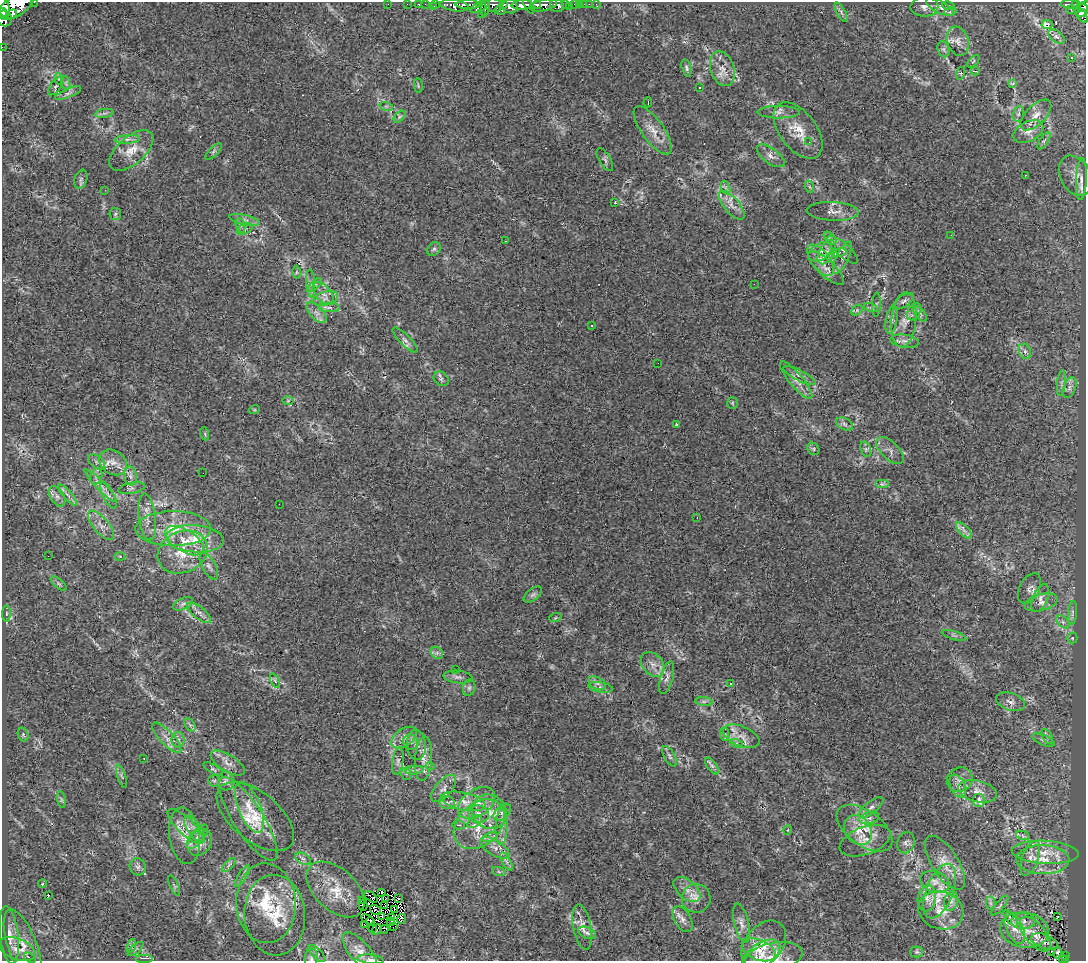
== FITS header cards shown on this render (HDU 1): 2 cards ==
NAXIS1  =                 1084
NAXIS2  =                  959

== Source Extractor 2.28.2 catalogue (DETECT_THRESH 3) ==
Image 1084 x 959 px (HDU 1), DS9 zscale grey, 1 PNG px = 1 image px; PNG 1088 x 963 px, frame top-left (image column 1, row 959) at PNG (2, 2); each listed source drawn as its Kron ellipse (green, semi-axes under 4 px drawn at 4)
Background 0.47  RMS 0.032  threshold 0.0959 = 3 sigma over >= 5 px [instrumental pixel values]
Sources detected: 333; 10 with non-positive FLUX_AUTO (blend fragments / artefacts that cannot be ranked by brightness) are neither listed nor drawn; the other 323 listed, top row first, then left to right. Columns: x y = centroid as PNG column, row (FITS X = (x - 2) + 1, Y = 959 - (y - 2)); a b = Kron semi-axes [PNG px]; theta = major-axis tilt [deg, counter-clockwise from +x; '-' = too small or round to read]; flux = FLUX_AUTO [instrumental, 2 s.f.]
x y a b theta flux
34 2 2 2 - 9.4
388 4 2 2 - 3.3
407 4 2 2 - 5.4
419 4 3 3 - 6.4
425 4 2 2 - 3.2
436 4 3 2 - 1.5
468 4 12 4 0 200
575 4 3 3 - 22
579 4 2 2 - 2.3
584 4 2 2 - 2.7
589 4 3 2 - 2.7
596 4 4 2 - 4
1070 4 9 3 -3 71
16 5 21 10 35 1300
493 5 8 6 -10 150
503 5 3 3 - 530
522 5 11 4 3 610
529 5 9 2 -63 190
537 5 4 3 - 200
543 5 14 6 11 310
565 5 4 3 - 16
434 6 3 2 - 1.7
455 6 14 5 -8 330
480 6 10 4 30 170
510 6 7 7 - 320
557 6 7 6 - 130
569 6 3 2 - 3.6
948 6 6 3 -11 2.8
1076 6 6 3 -74 57
4 7 11 5 -72 780
924 7 14 10 2 12
940 7 15 6 -28 9.4
1084 7 6 4 30 130
486 8 9 3 79 160
1071 9 2 2 - 1.1
500 10 5 3 - 61
1081 10 7 6 - 170
841 12 10 3 -62 5.4
950 12 6 4 19 3.8
3 13 5 3 - 240
12 14 5 3 - 180
481 14 2 2 - 6.2
1082 15 8 4 -58 110
4 18 8 7 - 62
1047 24 5 3 - 39
1056 37 9 5 -35 7.7
958 41 15 10 -72 19
2 47 2 2 - 2.6
943 49 8 5 -72 6.5
1071 58 3 2 - 2.5
973 61 7 3 45 2.7
686 68 9 4 -74 4.7
722 69 18 11 -71 27
975 71 5 3 - 5.8
961 73 6 4 72 2.8
59 79 6 4 -69 3.2
66 83 7 4 -72 4.8
1013 83 4 3 - 7
56 86 11 5 53 6.9
418 86 7 3 -85 2.4
699 87 3 3 - 12
68 93 14 4 22 8.2
648 102 5 2 - 2.4
386 106 7 4 -18 4.7
778 112 21 6 0 13
104 113 9 4 9 5.9
1018 114 8 5 72 5.1
1036 115 19 10 45 23
400 117 7 4 45 3.8
653 130 28 11 -54 30
798 130 32 18 -53 55
1028 131 16 10 26 21
127 139 13 4 3 9
1044 141 10 4 56 5.1
809 142 2 2 - 2.3
131 150 27 13 41 40
213 151 11 4 45 5.3
771 156 16 7 -36 15
605 160 12 5 -58 6.6
1025 175 2 2 - 1.1
1076 176 21 15 -62 25
81 179 10 6 70 6.5
1081 179 21 5 87 13
810 187 6 4 -70 3.2
726 188 7 4 -71 5.1
105 190 2 2 - 8
615 203 3 2 - 2
732 205 17 7 -51 18
833 211 26 9 -2 19
115 214 6 5 - 3.7
244 220 15 5 -13 11
240 225 7 4 -72 5.4
245 229 8 5 26 5.8
951 235 2 2 - 1.2
830 238 8 4 -44 5.9
505 241 3 2 - 5.6
434 249 7 6 - 4.9
843 250 19 6 -41 13
820 252 12 8 33 15
827 252 13 7 61 14
839 252 8 4 11 5.3
842 258 17 6 65 12
821 260 18 9 -52 24
826 268 23 8 -42 22
296 272 6 4 89 3.3
311 283 14 4 -87 8.4
754 284 2 2 - 2.5
315 285 9 3 45 4.5
323 293 14 7 -49 15
325 299 13 7 17 14
904 301 11 5 37 6.8
876 305 12 4 88 4.6
329 307 11 5 0 7.6
871 308 7 4 -19 4.6
857 310 6 4 47 3.8
914 312 9 6 62 8.9
317 313 13 6 -48 12
920 314 9 4 -49 6
891 320 14 5 80 10
904 320 27 12 85 37
592 325 3 2 - 3.2
405 340 17 5 -45 9.9
905 341 14 6 -8 11
1025 351 8 6 -69 8.8
658 363 2 2 - 2.4
799 376 18 5 -28 12
441 379 8 6 -41 5.9
796 380 24 6 -50 18
1061 383 13 4 84 7.6
1069 387 11 6 68 9.7
288 401 6 4 1 2.9
732 403 6 5 - 3.3
254 410 6 3 18 2.5
676 424 3 2 - 2.1
844 424 9 5 -28 6.4
205 434 7 4 -73 3.3
813 449 6 5 - 4
866 449 8 5 -71 4.7
890 451 17 8 -43 14
97 462 9 6 -35 8.2
113 462 15 11 -38 24
203 473 2 2 - 1.9
96 476 8 6 71 8
130 476 9 6 -79 8.7
882 484 7 4 0 3.9
101 486 22 4 -45 15
132 488 14 5 11 5.8
68 495 13 4 -48 9.9
108 495 15 5 -64 11
57 496 11 6 -56 9.5
279 504 2 2 - 0.99
147 517 23 8 -83 20
697 518 3 2 - 1.9
101 525 18 7 -50 19
173 529 38 17 0 87
964 530 10 4 -48 9.2
195 539 29 13 -4 62
184 541 22 11 -31 39
183 552 26 20 24 75
48 556 2 2 - 0.99
120 556 5 3 - 2
209 566 15 6 -60 10
59 584 10 4 -39 5.4
1029 588 16 10 63 16
533 595 10 5 40 6.1
1040 598 15 7 67 15
1041 602 17 8 16 18
183 604 11 5 24 8.4
199 613 15 6 -38 11
1072 613 12 4 85 7.1
6 614 8 4 89 3.8
555 618 6 4 18 2.9
1063 622 8 5 -45 6.5
954 635 13 2 -17 3.2
1072 638 5 5 - 3.4
437 653 7 5 -45 5.6
653 664 14 10 -50 19
456 669 2 2 - 1.2
458 677 14 6 -6 9.3
667 678 17 6 74 11
275 681 8 4 -62 4.2
597 683 9 6 -30 8
731 683 4 3 - 3.3
601 687 12 5 -10 8.6
469 688 8 6 74 6.2
704 701 9 4 -8 5.5
1011 702 15 8 -19 13
190 725 7 4 -56 5
724 734 7 4 -89 4.3
23 735 7 5 -73 4.1
741 736 19 10 -22 24
1047 736 8 5 -59 5.6
167 738 20 7 -47 19
404 738 14 8 36 17
178 740 8 6 -89 7.9
1043 740 11 5 -23 7.5
411 742 8 7 - 8.9
736 743 7 4 -19 4.5
416 745 15 9 -86 18
669 756 11 5 -63 6.7
144 758 2 2 - 1.6
423 759 22 8 86 22
398 761 14 5 82 9.2
228 763 19 8 -32 19
430 766 4 4 - 3.7
712 766 10 4 -54 6.6
213 769 11 4 -31 4.7
414 770 9 3 5 5
406 774 6 5 - 4.7
121 776 12 2 -73 3.3
960 780 13 12 - 17
214 781 6 5 - 4.3
226 781 9 8 - 8.4
958 786 12 7 -64 13
444 788 16 8 49 15
978 791 20 10 -13 24
61 800 8 4 -82 3.9
979 800 6 6 - 19
464 801 23 8 -12 27
447 803 8 6 -12 7.4
476 803 20 13 34 40
249 807 27 11 -68 42
871 807 15 6 38 11
489 812 18 16 -45 47
502 812 10 6 44 11
478 814 10 8 -8 14
255 816 46 24 -39 84
869 818 10 6 15 8.7
248 819 49 15 -57 62
475 821 8 5 38 7.5
479 824 29 21 43 87
459 825 6 4 -10 3.1
186 826 23 8 -44 26
502 826 19 6 87 16
864 828 32 17 -36 65
194 829 16 6 -55 15
788 830 5 3 - 1.6
858 830 16 13 -52 35
184 836 28 15 -81 42
1023 836 7 4 -20 4.6
197 837 15 6 49 13
490 837 7 4 20 6
865 841 26 14 20 35
200 843 14 11 53 21
906 843 11 8 71 7.9
495 848 16 7 -31 18
1045 852 33 11 -3 51
1030 858 18 8 70 19
303 859 8 5 -29 6.1
1043 860 26 14 -1 57
506 861 10 4 -60 7.6
945 863 31 13 -57 36
229 865 9 3 45 4.8
138 867 9 8 - 7.1
499 872 7 4 -19 4
242 876 12 3 60 6.6
935 882 15 10 -20 20
42 884 4 3 - 1.7
174 885 11 4 -66 4.5
335 889 34 20 -43 49
687 889 16 9 -41 19
940 891 29 13 69 54
382 892 4 2 - 3
48 896 3 2 - 25
371 897 8 2 -37 1.8
696 898 14 14 - 21
927 898 13 9 80 16
386 899 2 2 - 0.4
399 899 2 2 - 3.2
362 900 3 2 - 4.3
951 901 10 7 75 11
266 903 40 30 -87 110
990 903 7 4 -89 4.8
363 905 5 2 - 4.1
1000 905 12 4 51 4.6
385 906 2 2 - 3.4
394 909 4 3 - 4.9
375 910 6 2 -34 6.7
941 910 23 18 -17 53
275 915 40 30 -86 98
382 916 3 2 - 2.5
1058 916 2 2 - 1.4
391 918 4 3 - 0.041
1011 918 10 4 -49 6.5
367 919 6 2 -31 2.9
401 919 5 3 - 1.9
683 919 14 8 -60 12
370 921 4 2 - 4.3
1023 921 12 8 2 12
391 922 4 2 - 0.87
741 923 20 7 -77 14
364 924 3 2 - 19
393 927 4 2 - 4.1
582 927 23 9 -79 21
1014 928 17 8 -66 20
372 929 4 2 - 2.2
377 930 6 2 45 2.5
384 930 4 2 - 1.9
1024 930 24 17 -8 47
587 933 9 5 -23 6.8
1035 934 21 10 -51 25
9 935 29 9 -83 30
1044 942 14 7 -21 11
764 944 27 18 49 50
131 946 7 4 72 4.3
23 947 39 14 -70 54
17 949 19 10 -22 27
135 949 10 3 40 3.6
759 950 18 10 -21 26
360 952 24 10 -49 24
917 952 6 5 - 3.7
1051 952 3 2 - 3.7
317 953 11 5 -48 5.7
1058 953 6 2 84 3.8
761 955 22 11 34 28
1065 955 3 2 - 11
774 957 29 14 11 43
30 958 6 3 -36 3.8
144 958 9 2 0 2.9
311 958 9 6 82 5.9
1062 958 4 3 - 12
370 959 13 4 -6 7.4
1066 960 3 2 - 4.4
At the frame edge (FLAGS 8, measured only in part): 11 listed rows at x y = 34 2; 16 5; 4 7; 1084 7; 3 13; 4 18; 2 47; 774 957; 311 958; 370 959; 1066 960
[10 non-positive-flux detections neither listed nor drawn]